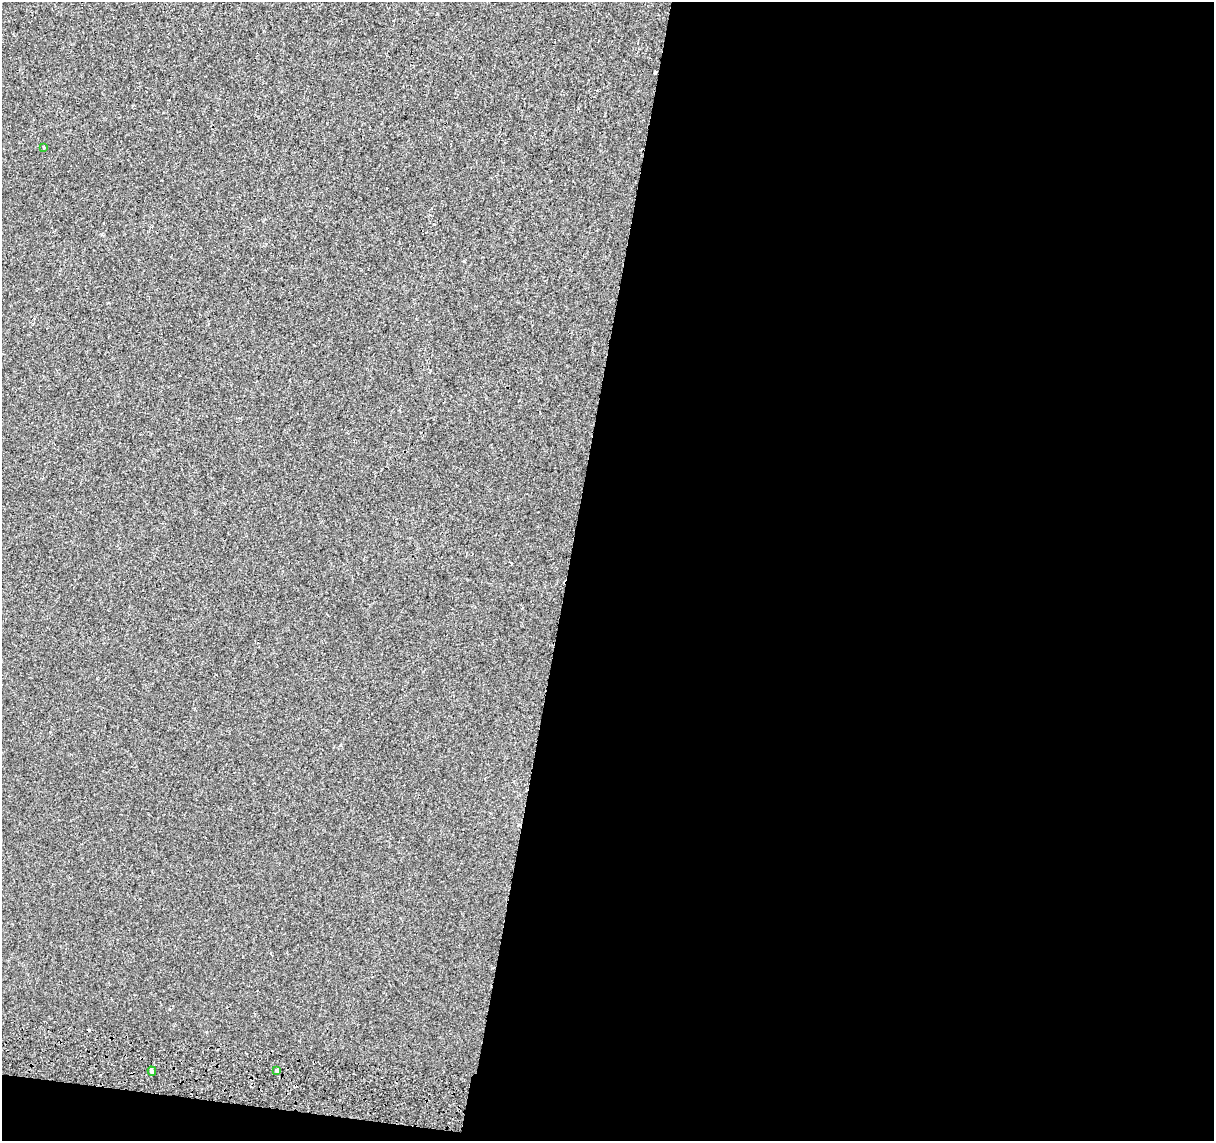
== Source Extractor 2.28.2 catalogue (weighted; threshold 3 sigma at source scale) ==
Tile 16 of 4 x 4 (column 4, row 4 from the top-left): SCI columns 3663-4874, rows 283-1421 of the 4894 x 5182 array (HDU 1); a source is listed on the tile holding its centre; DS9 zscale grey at full resolution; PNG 1216 x 1143 px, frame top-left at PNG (2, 2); each listed source drawn as its Kron ellipse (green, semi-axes under 4 px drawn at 4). Shown black and unused: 55% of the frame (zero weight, under 2 of 3 exposures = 3% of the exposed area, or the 3 px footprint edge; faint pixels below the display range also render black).
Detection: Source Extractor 2.28.2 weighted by HDU 2 'WHT'; one run over the whole footprint, this tile lists its part. Background 5.13e-04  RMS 0.0039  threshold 0.0174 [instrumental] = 3 sigma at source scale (4.5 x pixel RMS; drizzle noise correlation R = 1.50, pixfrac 1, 0.0396/0.0396 arcsec/px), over >= 5 px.
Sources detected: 5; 2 cosmic-ray / hot-pixel residue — neither listed nor drawn; the other 3 listed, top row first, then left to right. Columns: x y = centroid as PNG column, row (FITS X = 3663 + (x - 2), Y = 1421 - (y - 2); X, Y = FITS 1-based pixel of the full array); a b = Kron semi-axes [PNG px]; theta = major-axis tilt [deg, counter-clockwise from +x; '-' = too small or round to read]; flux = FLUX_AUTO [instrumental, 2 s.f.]
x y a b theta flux
44 147 3 2 - 0.64
152 1071 4 3 - 5.1
277 1071 4 3 - 4.3
Overlapping masked pixels (flux is a lower limit): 1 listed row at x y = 277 1071